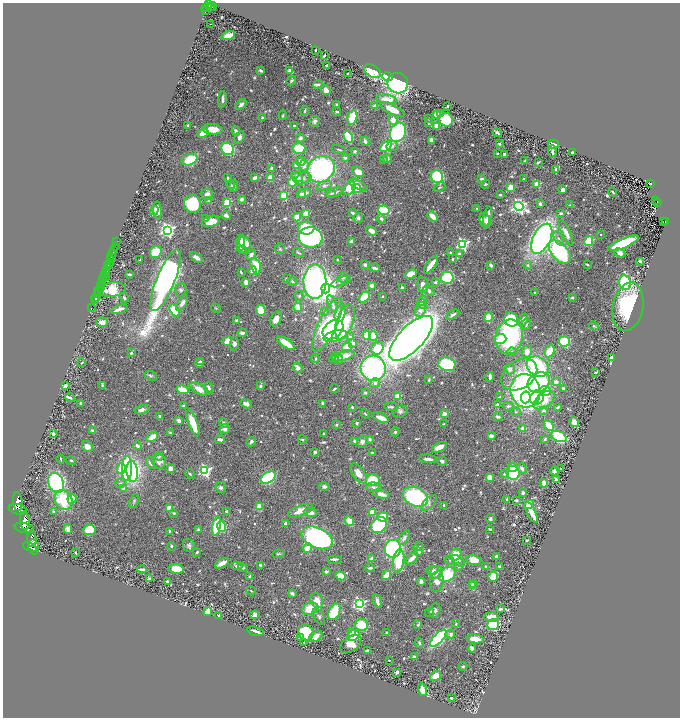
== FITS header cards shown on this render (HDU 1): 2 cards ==
NAXIS1  =                 1355
NAXIS2  =                 1431

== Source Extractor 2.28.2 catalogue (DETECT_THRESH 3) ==
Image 1355 x 1431 px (HDU 1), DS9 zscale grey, zoomed out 1/2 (1 PNG px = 2 x 2 image px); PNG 682 x 720 px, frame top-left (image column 2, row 1430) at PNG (3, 3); each listed source drawn as its Kron ellipse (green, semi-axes under 4 px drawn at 4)
Background 0.919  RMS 0.025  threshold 0.0758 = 3 sigma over >= 5 px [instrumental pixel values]
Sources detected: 875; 36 cannot appear on this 1/2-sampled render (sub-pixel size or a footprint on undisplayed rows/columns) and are neither listed nor drawn; of the other 839, the 500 brightest by FLUX_AUTO listed and drawn (339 fainter detections omitted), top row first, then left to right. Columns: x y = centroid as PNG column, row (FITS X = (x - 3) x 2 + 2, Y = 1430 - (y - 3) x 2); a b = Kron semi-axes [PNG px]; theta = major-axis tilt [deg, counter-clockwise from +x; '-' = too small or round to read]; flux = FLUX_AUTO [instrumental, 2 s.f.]
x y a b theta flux
209 4 3 2 - 420
210 6 3 1 - 240
212 6 4 3 - 370
207 8 5 2 - 320
205 10 4 1 - 130
211 24 2 1 - 48
228 36 7 4 20 52
315 50 2 2 - 16
324 56 3 2 - 6.9
327 65 2 2 - 8.5
290 70 4 3 - 15
261 71 4 3 - 11
372 71 9 5 -31 230
348 74 2 2 - 8.5
388 76 5 3 - 90
291 81 5 4 - 8.9
398 83 10 10 - 1000
318 84 5 3 - 10
326 90 5 4 - 36
222 99 8 3 86 19
387 99 10 4 -8 78
241 104 6 4 40 18
337 104 3 3 - 7.3
375 106 4 3 - 25
448 106 2 2 - 9.5
392 109 13 5 -26 83
305 111 5 3 - 7.2
337 111 4 2 - 7.5
440 114 3 3 - 22
437 115 4 3 - 55
283 116 4 3 - 7.9
352 117 7 5 76 150
262 118 2 2 - 16
429 119 4 2 - 6.1
393 120 5 4 - 45
446 120 7 6 - 200
314 121 5 5 - 16
429 123 3 2 - 10
188 125 4 3 - 6
294 126 2 2 - 6.6
437 126 3 3 - 64
213 129 10 5 -4 74
236 131 4 3 - 21
398 132 10 7 66 590
203 133 6 4 29 74
497 133 5 2 - 8.8
239 137 7 4 65 16
348 137 6 4 -60 190
300 138 4 3 - 22
431 140 3 3 - 32
365 141 5 3 - 14
499 144 3 2 - 6.1
553 144 5 4 - 39
392 146 5 5 - 16
386 147 7 4 41 150
228 149 7 6 - 340
299 149 6 5 - 150
339 149 7 2 -18 7.4
355 151 2 2 - 21
553 151 6 2 -88 10
572 152 3 2 - 7.9
497 153 2 2 - 6.9
504 154 3 2 - 18
345 158 2 2 - 31
387 159 4 4 - 17
190 160 8 5 21 170
383 160 2 2 - 7.2
300 161 5 4 - 29
525 161 2 2 - 11
538 162 3 2 - 9.9
297 165 3 3 - 56
304 165 6 4 90 30
272 169 3 3 - 28
321 169 14 12 36 890
556 170 3 2 - 17
358 172 6 4 -30 53
297 177 6 5 - 26
437 177 6 6 - 360
228 178 3 2 - 9.3
255 178 4 3 - 27
270 178 3 3 - 85
523 178 2 2 - 7.2
303 179 8 5 21 23
482 179 3 2 - 16
293 182 5 4 - 52
485 184 5 3 - 6.4
537 184 3 2 - 170
650 184 3 3 - 74
231 185 4 3 - 7
358 185 10 4 -26 39
234 186 6 4 85 12
324 186 7 4 17 16
440 187 6 3 26 7.9
511 187 3 3 - 120
349 188 7 5 52 89
357 188 4 4 - 99
562 190 3 3 - 27
613 192 4 2 - 6.5
304 193 6 4 25 20
332 193 4 3 - 7.2
334 193 9 3 20 12
207 194 6 5 - 35
301 194 4 4 - 15
284 195 3 3 - 280
500 195 2 2 - 7.8
241 199 3 2 - 22
209 201 2 2 - 75
656 201 2 1 - 9.8
658 202 4 2 - 64
227 203 3 3 - 280
192 204 9 8 - 340
540 204 3 3 - 9
570 205 4 3 - 7.9
519 206 5 4 - 2100
476 209 2 2 - 6.9
154 210 5 3 - 61
384 210 6 4 -13 230
157 211 9 3 -84 46
352 213 3 2 - 13
561 213 3 2 - 14
306 214 4 3 - 57
226 216 5 3 - 17
433 216 6 3 -43 42
297 217 4 3 - 85
488 217 11 3 83 62
205 218 2 2 - 50
358 218 5 4 - 16
381 219 5 4 - 12
485 220 7 5 -79 24
211 221 9 5 16 76
665 221 4 2 - 46
663 222 3 1 - 9.8
306 228 8 6 -3 160
167 230 4 4 - 1800
371 231 6 4 -33 32
566 233 14 4 -64 36
600 234 2 2 - 6.5
311 237 12 10 -6 870
559 238 8 4 -63 15
542 239 16 8 63 2000
351 241 3 3 - 15
589 241 5 4 - 220
117 242 2 1 - 39
241 243 8 3 81 89
245 243 6 5 - 59
623 243 16 4 23 430
462 244 4 4 - 910
115 246 2 2 - 190
243 249 3 3 - 6.3
280 249 5 5 - 8
114 250 2 2 - 170
156 252 6 5 - 110
298 252 6 2 -22 7.3
451 252 3 3 - 8.9
560 252 14 8 -48 710
620 253 6 4 -27 31
251 254 5 4 - 21
459 254 4 3 - 20
112 255 6 2 79 1200
196 257 7 3 -35 27
111 259 2 1 - 240
337 259 2 2 - 6.9
452 259 2 2 - 20
140 260 3 2 - 6
640 261 4 3 - 11
109 263 4 2 - 630
587 264 3 2 - 7
108 265 2 2 - 370
365 265 3 2 - 20
431 265 11 3 54 69
491 265 4 3 - 15
528 265 5 4 - 6.2
256 266 8 5 -76 120
107 268 2 1 - 190
375 268 5 2 - 16
106 271 5 3 - 690
252 271 4 3 - 34
241 272 3 2 - 6.9
129 274 4 2 - 6.5
411 274 6 4 22 56
104 275 4 2 - 290
343 277 5 5 - 11
106 278 3 2 - 100
447 278 6 6 - 270
286 279 2 2 - 6.3
102 280 4 2 - 310
166 280 33 9 68 3500
315 281 17 11 89 1300
246 282 3 3 - 33
292 282 5 3 - 6.3
341 282 10 3 22 10
435 282 3 3 - 13
625 283 7 5 -71 410
102 284 3 2 - 480
101 285 3 1 - 150
423 285 8 5 -81 30
372 286 3 3 - 38
101 287 3 2 - 180
402 288 3 2 - 8.7
112 289 14 7 7 180
326 289 5 4 - 6400
98 290 4 2 - 940
181 290 7 5 88 13
429 291 6 4 -47 15
535 292 3 3 - 6.4
97 294 2 1 - 88
299 296 5 3 - 7.4
382 296 2 2 - 6.7
96 297 7 3 71 720
364 297 6 4 49 140
124 298 5 3 - 9.8
572 298 3 3 - 9.9
95 299 2 2 - 420
422 301 5 3 - 7.6
182 303 9 4 58 29
422 303 5 4 - 12
332 304 9 3 -67 9.7
298 307 4 3 - 120
628 307 24 15 79 480
91 308 4 1 - 57
216 308 5 4 - 6
119 309 8 2 18 42
421 309 8 5 67 31
175 310 7 4 -57 220
261 310 5 4 - 120
324 312 2 2 - 8.7
340 314 9 5 73 87
453 315 7 2 30 14
488 317 5 3 - 100
276 319 8 5 63 44
511 319 7 6 - 270
524 319 6 3 72 30
237 320 4 3 - 10
102 322 6 5 - 46
345 322 18 8 71 150
526 324 6 4 85 8.4
327 325 29 9 65 500
594 326 5 4 - 7.6
333 329 11 8 41 890
242 333 5 3 - 25
367 335 4 3 - 130
335 336 12 5 15 110
373 336 5 4 - 110
350 337 3 3 - 14
509 337 17 13 79 820
411 338 29 12 46 8400
500 339 6 5 - 39
227 341 5 3 - 52
564 341 6 5 - 310
286 343 10 3 -34 150
353 343 4 3 - 15
234 344 7 4 88 17
347 347 5 4 - 79
377 348 7 5 52 120
512 351 4 4 - 8.6
550 351 6 4 63 110
527 352 6 5 - 37
131 353 3 3 - 6.6
343 356 12 3 13 45
315 358 4 3 - 6.7
334 358 6 3 50 7.4
611 358 3 3 - 19
339 359 4 3 - 7.4
200 361 2 2 - 7.8
82 362 2 2 - 8.9
199 364 4 3 - 21
447 364 9 6 -18 350
538 367 12 9 -37 720
298 368 5 4 - 32
373 368 13 12 - 800
510 369 5 5 - 23
596 372 3 2 - 6.5
519 375 19 14 33 180
151 376 6 4 -22 9.1
490 377 5 2 - 34
429 380 3 2 - 6.2
539 382 12 9 34 760
556 382 3 3 - 24
375 383 5 4 - 13
65 385 3 3 - 16
102 385 4 3 - 5.9
260 386 2 2 - 26
209 388 6 3 -68 20
563 388 3 2 - 12
199 389 10 5 -25 58
334 389 4 2 - 9.2
182 390 6 3 -17 150
525 391 17 15 -74 1400
545 391 5 5 - 69
365 393 3 3 - 12
398 396 3 3 - 73
499 397 4 2 - 5.9
526 397 6 4 82 190
70 398 5 2 - 13
537 398 7 6 - 130
544 400 12 7 37 180
81 403 3 2 - 18
323 403 4 3 - 16
246 404 6 4 -21 24
184 405 4 2 - 8.4
497 405 3 3 - 22
508 406 5 4 - 13
352 407 2 2 - 22
391 407 7 3 -6 10
558 407 3 2 - 6.9
142 410 7 4 19 24
544 410 2 2 - 38
400 412 8 5 16 16
516 412 5 3 - 6.1
365 414 5 3 - 6.2
445 414 2 2 - 87
160 416 4 2 - 8.4
498 417 4 3 - 18
381 418 9 4 -22 58
179 421 4 3 - 18
574 422 5 4 - 25
193 423 14 4 -71 110
224 423 5 4 - 14
357 423 3 3 - 9
444 424 3 2 - 9
336 425 3 3 - 7
549 426 6 3 -45 120
523 428 4 3 - 25
225 429 5 4 - 21
92 430 3 3 - 11
395 432 4 3 - 7.1
170 433 3 2 - 7.3
53 434 4 3 - 10
324 434 2 2 - 6.4
491 436 4 3 - 24
559 436 8 5 -26 360
152 437 6 3 36 92
220 439 5 3 - 28
303 439 4 3 - 6.2
370 439 3 2 - 17
545 439 4 3 - 11
355 441 4 3 - 18
362 441 6 5 - 18
251 442 5 4 - 12
87 446 6 5 - 34
137 446 4 3 - 13
439 447 8 4 27 53
315 452 4 3 - 13
372 453 2 2 - 7.2
159 456 4 3 - 7.7
61 459 4 2 - 6.3
428 459 9 3 -4 25
71 461 5 3 - 6.1
159 461 8 6 -57 36
442 461 5 3 - 21
150 462 6 4 -72 18
513 467 5 3 - 19
121 468 5 4 - 97
127 468 12 5 88 510
522 468 5 4 - 17
170 469 3 3 - 43
561 469 4 3 - 11
132 471 11 5 -83 1000
205 471 4 4 - 1000
555 471 5 4 - 18
359 473 11 6 -54 54
513 473 7 6 - 300
190 474 5 3 - 7.5
504 474 3 3 - 9.6
489 477 3 3 - 47
268 478 8 5 30 420
556 479 3 2 - 21
373 480 7 6 - 150
56 483 10 7 -70 640
120 483 5 4 - 12
544 483 4 3 - 56
324 486 5 4 - 16
221 487 5 5 - 11
374 487 8 4 -8 18
123 489 2 2 - 25
523 493 3 3 - 18
381 494 8 4 -14 34
415 497 13 9 -26 550
72 499 5 4 - 77
507 499 4 2 - 6.1
63 500 10 8 -60 250
516 500 3 2 - 11
134 501 7 4 68 9.7
18 502 9 4 -84 4500
429 503 10 5 45 20
529 504 5 4 - 100
444 505 4 3 - 9.3
259 506 4 3 - 72
169 508 3 3 - 160
18 509 9 5 -13 5000
53 511 4 3 - 6.2
301 511 13 5 21 58
227 512 3 3 - 14
311 512 7 4 -8 32
372 512 4 4 - 76
531 512 12 3 -63 86
174 513 4 3 - 7.8
383 517 5 4 - 74
491 519 4 4 - 9.5
25 521 9 5 -84 4500
349 521 5 3 - 90
285 524 3 3 - 21
379 525 9 7 45 470
216 526 9 4 79 280
221 526 5 4 - 140
24 528 10 5 -13 3700
68 529 5 4 - 30
198 529 3 3 - 12
490 529 3 2 - 6.8
89 530 6 5 - 210
170 531 3 2 - 15
317 538 16 10 -25 1500
404 538 8 4 57 15
32 539 8 4 -86 3000
527 540 3 2 - 6.7
189 545 6 6 - 15
172 546 2 2 - 31
30 547 7 3 -25 2200
34 547 8 5 -79 2300
418 547 5 2 - 8.4
307 548 5 4 - 51
393 549 9 8 - 720
419 551 3 3 - 19
197 552 4 3 - 8.8
76 553 3 2 - 6.9
278 554 6 4 8 7.5
456 555 6 5 - 97
496 557 4 2 - 17
412 558 7 3 43 56
334 559 7 2 0 16
372 559 3 3 - 32
450 560 4 3 - 6.6
474 560 7 5 -10 72
399 561 12 5 81 170
458 561 8 4 -36 27
222 563 7 3 29 52
260 565 3 3 - 7.4
237 566 6 3 0 13
459 566 4 3 - 10
485 566 2 2 - 6.4
499 567 4 3 - 10
243 568 5 3 - 9.8
370 568 5 3 - 12
142 569 5 2 - 17
176 569 7 5 -9 98
433 570 6 4 11 20
326 572 2 2 - 21
436 572 6 6 - 36
386 575 5 3 - 76
447 575 9 7 34 240
250 576 2 2 - 17
341 576 5 4 - 69
493 577 5 5 - 68
149 579 4 2 - 26
167 581 3 2 - 8.3
437 581 10 6 81 49
421 582 4 3 - 30
473 583 2 2 - 63
473 586 3 3 - 47
251 591 5 2 - 6.8
292 593 3 3 - 16
317 600 8 6 -62 69
377 601 7 3 -74 26
359 604 4 4 - 1200
310 609 8 6 22 110
500 609 4 3 - 13
435 610 7 5 73 14
208 612 4 3 - 150
334 612 9 5 66 170
429 612 5 3 - 6.9
219 615 2 2 - 9.2
255 615 4 3 - 42
319 616 9 5 -59 13
491 617 7 4 3 41
456 624 4 3 - 6.7
361 625 6 6 - 130
418 625 3 3 - 7
493 625 6 5 - 410
255 631 8 2 -17 32
306 633 8 7 - 240
352 633 4 3 - 31
387 633 2 2 - 25
451 634 4 4 - 18
316 636 7 5 33 32
353 636 6 5 - 130
301 637 3 2 - 5.9
438 638 11 4 47 710
475 639 9 4 -7 71
304 642 2 2 - 8.3
419 643 5 3 - 10
351 644 12 7 34 100
472 648 4 3 - 21
367 651 3 3 - 15
415 657 2 2 - 55
389 660 2 2 - 7.7
463 666 4 3 - 6.2
397 672 3 3 - 11
435 676 6 4 35 71
423 690 6 3 -74 62
451 698 2 2 - 6.1
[339 fainter detections neither listed nor drawn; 36 sub-pixel or undisplayed-footprint detections neither listed nor drawn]